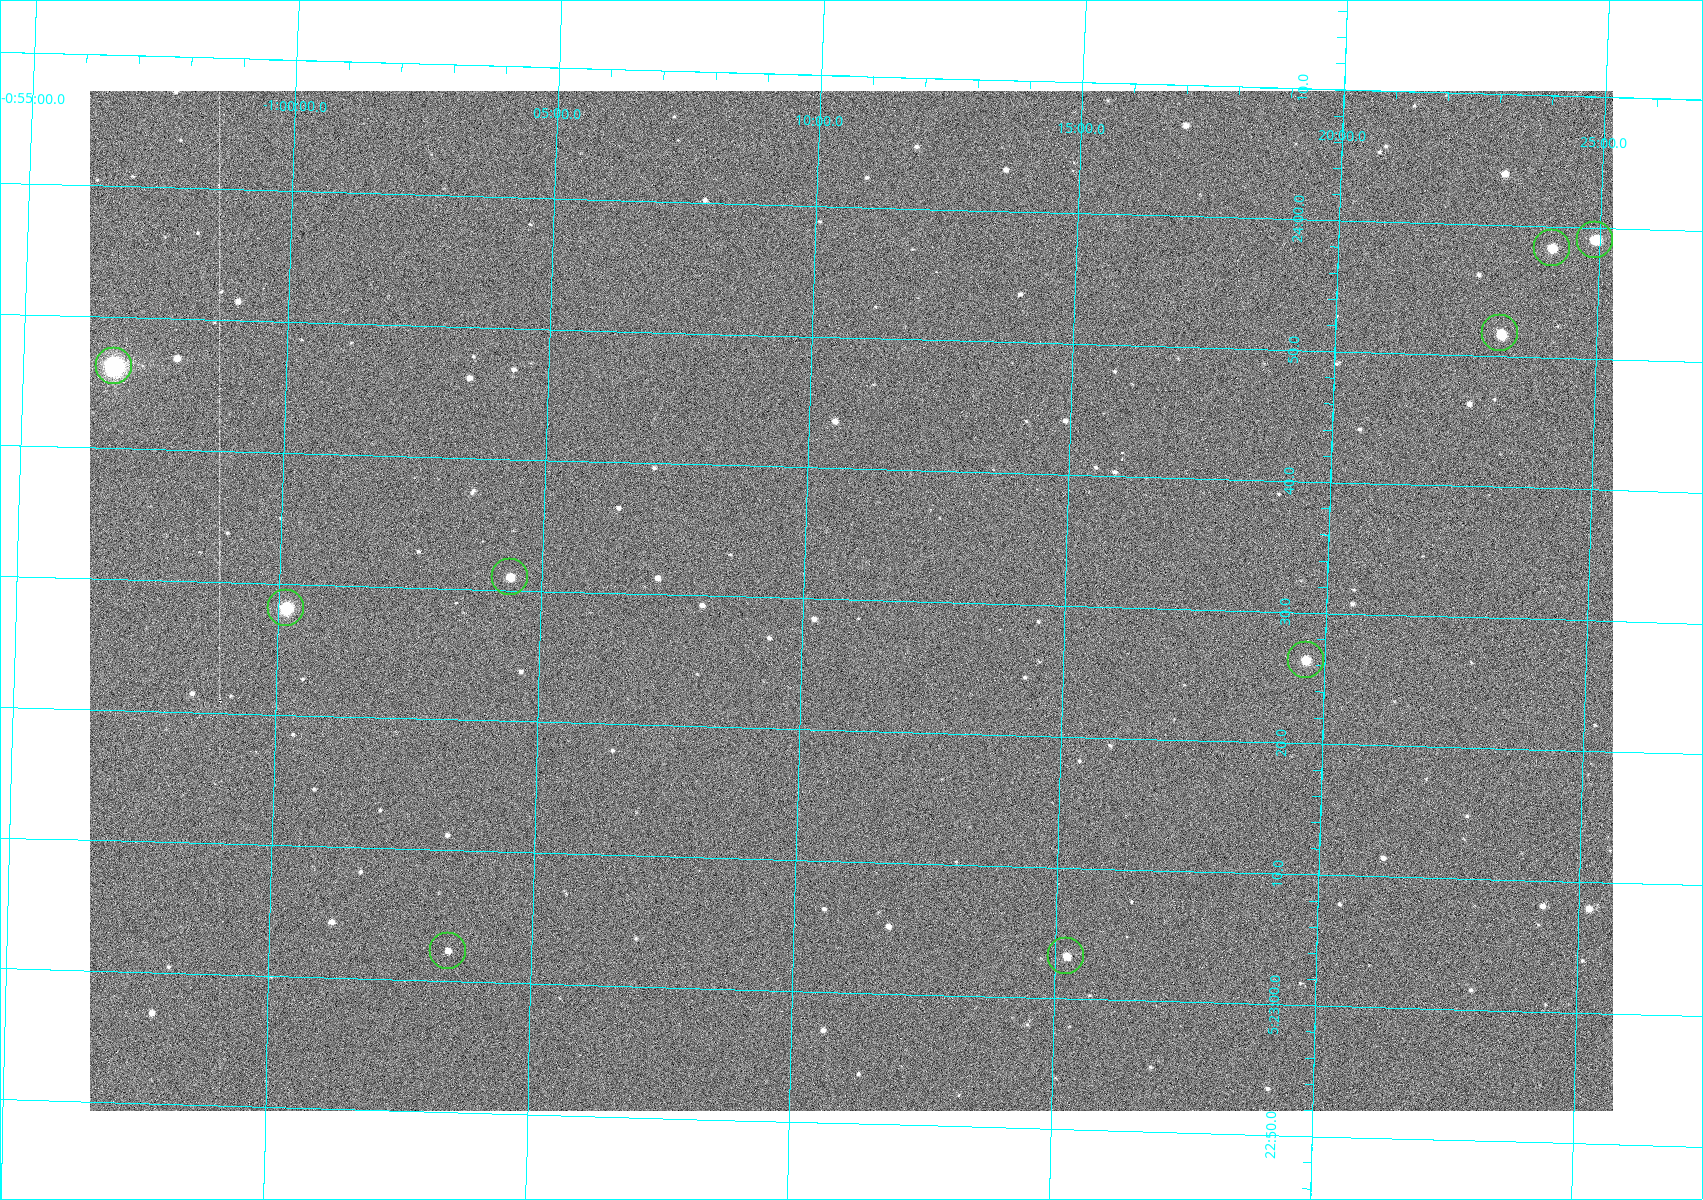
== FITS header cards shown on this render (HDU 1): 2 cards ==
NAXIS1  =                 1523
NAXIS2  =                 1020

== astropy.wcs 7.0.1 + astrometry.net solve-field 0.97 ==
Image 1523 x 1020 px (HDU 1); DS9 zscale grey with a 90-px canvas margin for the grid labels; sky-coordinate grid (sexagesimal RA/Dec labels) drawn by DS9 from the SOLVED WCS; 9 Tycho-2 reference stars matched to detected sources circled (green)
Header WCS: RA---TAN/DEC--TAN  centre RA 05:23:30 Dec -01:11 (80.87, -1.18 deg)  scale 1.14 arcsec/px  FOV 29.1' x 19.5'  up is +88 deg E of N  parity flipped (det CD > 0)
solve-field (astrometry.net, Tycho-2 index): VERIFIED the header's WCS against the Tycho-2 star catalogue (9 matches, 0 conflicts) and refined it, rather than solving blind
Solved WCS: RA---TAN-SIP/DEC--TAN-SIP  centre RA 05:23:30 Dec -01:11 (80.87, -1.18 deg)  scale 1.15 arcsec/px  FOV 29.1' x 19.5'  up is +88 deg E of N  parity flipped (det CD > 0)
The solver's refit moves the header's centre by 0.14 arcsec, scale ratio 1.001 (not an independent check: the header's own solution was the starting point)
Tycho-2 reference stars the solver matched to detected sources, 9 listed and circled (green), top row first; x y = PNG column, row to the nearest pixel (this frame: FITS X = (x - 90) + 1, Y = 1020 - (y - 91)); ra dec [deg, ICRS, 3 dp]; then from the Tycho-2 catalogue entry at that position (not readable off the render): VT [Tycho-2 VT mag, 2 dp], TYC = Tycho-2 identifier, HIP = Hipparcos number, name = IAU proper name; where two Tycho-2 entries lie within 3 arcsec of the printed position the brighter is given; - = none
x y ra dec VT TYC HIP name
1595 240 80.996 -1.415 9.95 4753-1018-1 - -
1552 248 80.993 -1.402 10.12 4753-1097-1 - -
1500 333 80.966 -1.386 10.33 4753-1182-1 - -
114 366 80.943 -0.946 8.91 4753-387-1 - -
510 577 80.879 -1.073 10.48 4753-1534-1 - -
286 608 80.867 -1.002 7.84 4753-1205-1 25199 -
1306 660 80.860 -1.327 11.24 4753-1591-1 - -
448 951 80.760 -1.057 11.82 4753-1463-1 - -
1066 956 80.764 -1.254 10.69 4753-1358-1 - -